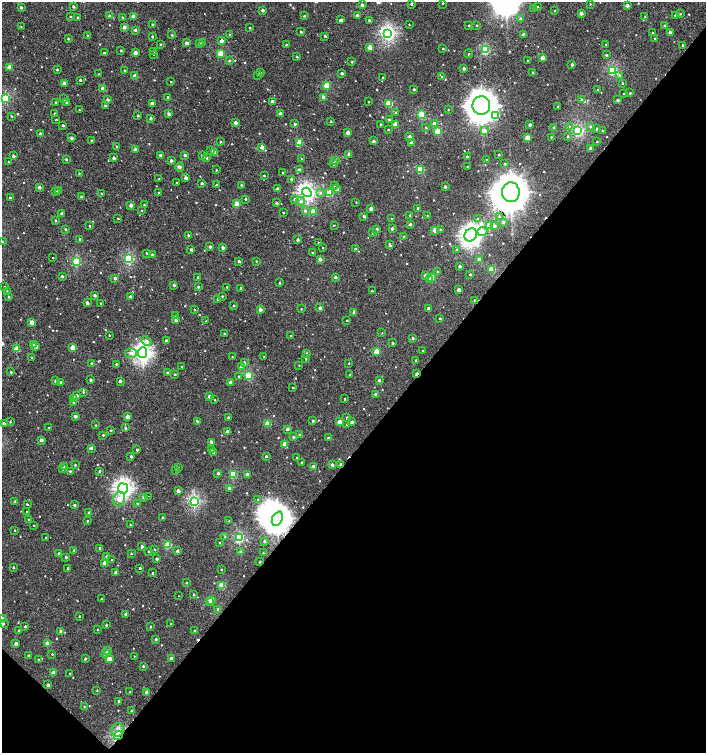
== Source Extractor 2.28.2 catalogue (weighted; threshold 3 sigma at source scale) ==
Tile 15 of 4 x 4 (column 3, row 4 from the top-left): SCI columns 2980-4386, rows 4-1505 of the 6023 x 6013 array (HDU 1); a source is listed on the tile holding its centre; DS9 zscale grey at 2 x 2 block average (1 PNG px = mean of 2 x 2 image px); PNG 708 x 755 px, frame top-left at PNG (2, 2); each listed source drawn as its Kron ellipse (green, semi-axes under 4 px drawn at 4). Shown black and unused: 42% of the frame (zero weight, under 2 of 3 exposures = <1% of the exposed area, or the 3 px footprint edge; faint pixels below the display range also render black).
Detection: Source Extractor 2.28.2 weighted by HDU 2 'WHT'; one run over the whole footprint, this tile lists its part. Background 0.00103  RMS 0.0032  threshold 0.0145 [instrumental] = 3 sigma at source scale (4.5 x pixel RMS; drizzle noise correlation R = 1.50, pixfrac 1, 0.0396/0.0396 arcsec/px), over >= 5 px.
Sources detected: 677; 3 inside a brighter object's white glare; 14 cosmic-ray / hot-pixel residue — neither listed nor drawn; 2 coinciding with a brighter row at this scale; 4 inside a brighter listed object's ellipse — not listed separately; of the other 654, all 500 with FLUX_AUTO >= 0.471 (the completeness limit of this list) listed and drawn (154 fainter detections not listed), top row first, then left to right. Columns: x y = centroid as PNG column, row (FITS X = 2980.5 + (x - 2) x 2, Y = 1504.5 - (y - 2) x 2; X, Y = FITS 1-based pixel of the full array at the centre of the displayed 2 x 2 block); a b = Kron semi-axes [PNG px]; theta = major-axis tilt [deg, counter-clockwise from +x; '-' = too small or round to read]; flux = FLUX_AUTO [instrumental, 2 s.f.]
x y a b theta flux
443 3 2 2 - 0.76
411 4 2 2 - 1.8
590 4 2 2 - 0.55
362 5 2 2 - 3.1
627 5 2 2 - 3.8
21 7 2 2 - 2.1
73 7 2 2 - 1.6
537 7 2 2 - 0.53
533 8 2 2 - 0.69
262 10 2 2 - 2.1
555 11 2 2 - 0.65
581 13 2 2 - 4
680 14 2 2 - 0.7
357 15 2 2 - 2.3
675 15 2 2 - 0.81
109 16 2 2 - 1.8
133 16 2 2 - 5.5
304 16 3 2 - 0.8
70 17 2 2 - 0.86
645 17 2 2 - 0.7
78 18 2 2 - 0.92
122 18 2 2 - 0.95
521 19 3 2 - 2
341 20 3 2 - 3.1
369 20 2 2 - 1.1
153 25 2 2 - 1.7
409 25 2 2 - 0.54
469 25 2 2 - 0.56
476 25 2 2 - 0.61
665 26 2 2 - 2.5
21 27 3 3 - 0.58
124 27 2 2 - 3.4
250 28 2 2 - 0.63
135 30 2 2 - 2.5
301 32 2 2 - 1.2
388 33 4 4 - 150
652 33 2 2 - 0.56
670 33 2 2 - 2.9
172 35 3 2 - 0.76
229 35 2 2 - 0.89
523 35 2 2 - 3.7
88 36 2 2 - 0.77
325 36 2 2 - 1.4
152 37 2 2 - 0.99
654 38 2 2 - 0.69
68 39 2 2 - 0.95
222 41 2 2 - 6.4
187 43 2 2 - 5.1
199 43 3 2 - 1.9
203 43 2 2 - 1.6
161 44 2 2 - 0.68
606 44 2 2 - 0.48
286 45 2 2 - 2.1
682 45 3 2 - 0.9
370 47 2 2 - 11
443 49 2 2 - 0.85
485 50 3 3 - 44
121 51 2 2 - 1.2
154 51 2 2 - 1.1
104 53 3 2 - 0.79
135 53 2 2 - 4.9
221 54 3 3 - 21
468 54 4 2 - 0.6
154 55 2 2 - 0.96
606 55 2 2 - 1.2
297 57 3 2 - 0.92
542 58 2 2 - 7.2
528 60 2 2 - 0.71
229 61 3 2 - 1.2
352 62 2 2 - 0.8
572 64 2 2 - 2.2
10 67 2 2 - 11
464 69 2 2 - 2.4
57 70 2 2 - 1.2
125 70 2 2 - 0.48
613 70 4 3 - 58
260 73 2 2 - 1.4
342 73 2 2 - 2.1
533 73 2 2 - 1.1
99 74 2 2 - 0.53
258 75 2 2 - 0.6
619 75 3 3 - 1.1
135 76 2 2 - 8.1
383 77 2 2 - 0.57
442 77 2 2 - 0.49
80 80 2 2 - 1.5
171 82 2 2 - 0.63
622 83 3 2 - 0.68
64 84 2 2 - 8.2
327 85 3 3 - 22
103 89 3 2 - 6.2
414 89 2 2 - 1.7
597 90 2 2 - 0.64
624 93 2 2 - 0.7
630 93 2 2 - 0.94
168 97 2 2 - 2
323 97 3 2 - 3.3
5 98 3 3 - 57
64 99 2 2 - 3.4
108 100 2 2 - 1.9
582 100 3 2 - 1.4
618 100 2 2 - 2.4
272 101 2 2 - 3.4
56 102 2 2 - 0.73
368 102 2 2 - 0.56
67 103 2 2 - 3.3
152 103 2 2 - 5.3
389 103 3 3 - 27
481 105 9 9 - 1400
105 106 2 2 - 1.7
558 107 2 2 - 0.88
80 110 2 2 - 0.72
448 110 2 2 - 0.58
280 113 2 2 - 4
396 113 3 2 - 1.3
55 114 2 2 - 2.2
169 114 2 2 - 3.2
421 115 3 3 - 40
12 116 2 2 - 0.73
138 116 2 2 - 1.4
496 116 3 3 - 18
151 118 2 2 - 1.6
56 119 2 2 - 1.5
389 120 2 2 - 1.9
331 122 2 2 - 0.58
235 123 2 2 - 4.8
435 123 2 2 - 6.9
295 124 2 2 - 1.7
381 124 2 2 - 1
396 124 2 2 - 11
63 125 2 2 - 1.3
530 125 2 2 - 2.6
569 126 3 3 - 0.77
554 127 2 2 - 0.89
591 127 3 2 - 1.9
426 128 3 2 - 0.69
597 129 3 2 - 1.5
388 130 2 2 - 0.57
602 130 2 2 - 0.71
438 131 3 3 - 26
484 131 2 2 - 4.8
578 131 4 3 - 51
40 133 2 2 - 1.8
348 133 2 2 - 7.1
568 136 3 3 - 0.86
410 137 2 2 - 3
551 137 2 2 - 0.61
72 138 2 2 - 2.9
528 138 3 2 - 12
92 141 2 2 - 1
374 141 2 2 - 2.4
220 142 2 2 - 0.89
300 142 3 3 - 18
597 142 3 2 - 0.69
411 143 2 2 - 5.1
117 146 3 3 - 0.67
262 147 2 2 - 6.9
590 148 2 2 - 3.1
135 149 2 2 - 5.3
211 150 3 3 - 1.4
214 152 2 2 - 6.4
349 154 2 2 - 3.4
160 155 2 2 - 1.8
185 155 2 2 - 2.6
202 155 3 2 - 0.79
499 155 2 2 - 1
13 156 2 2 - 2.6
467 156 2 2 - 1.1
114 158 2 2 - 3.2
206 158 3 2 - 1.8
66 159 2 2 - 1.2
301 159 2 2 - 0.74
171 160 2 2 - 2.6
335 160 3 2 - 0.56
486 160 2 2 - 0.47
8 162 2 2 - 0.57
333 164 3 3 - 1.2
505 164 2 2 - 1.1
180 167 4 4 - 1.1
467 167 2 2 - 0.89
420 169 3 3 - 32
216 170 2 2 - 0.63
299 170 2 2 - 3.3
79 173 2 2 - 0.62
283 173 2 2 - 0.73
264 176 2 2 - 0.85
186 178 2 2 - 3.5
159 179 2 2 - 0.61
291 179 2 2 - 1.1
177 183 2 2 - 1.1
202 183 2 2 - 1.2
216 185 2 2 - 1.5
241 185 2 2 - 0.73
334 185 3 2 - 0.52
39 187 2 2 - 2.3
445 187 2 2 - 2
277 188 2 2 - 1.5
337 189 3 2 - 2.4
59 191 2 2 - 3.4
56 192 2 2 - 2
307 192 5 4 - 190
511 192 10 9 - 2200
101 193 2 2 - 0.58
159 193 2 2 - 1.1
320 193 4 3 - 1.1
330 193 3 3 - 29
81 197 2 2 - 1.2
10 198 2 2 - 1.2
245 199 2 2 - 1.1
294 199 3 3 - 1.6
300 201 4 3 - 1.7
356 202 2 2 - 0.52
276 203 2 2 - 1.5
236 204 2 2 - 9.5
131 205 2 2 - 4.7
144 205 2 2 - 0.69
371 208 2 2 - 4.8
418 208 2 2 - 0.82
142 210 3 2 - 0.5
305 211 3 3 - 1.5
313 212 3 2 - 15
283 213 2 2 - 1.5
62 214 2 2 - 2.7
410 215 2 2 - 2.6
364 216 2 2 - 2.1
427 216 3 2 - 0.58
499 217 3 3 - 1.1
118 218 2 2 - 1.4
391 218 2 2 - 0.66
477 219 3 3 - 1.1
56 220 2 2 - 0.88
503 222 3 3 - 1.8
410 224 2 2 - 1.9
334 225 2 2 - 4.1
490 225 3 3 - 29
90 226 2 2 - 0.75
494 226 3 3 - 1.7
392 228 2 2 - 2
65 229 2 2 - 1.3
377 229 2 2 - 2.6
440 229 2 2 - 0.7
435 230 2 2 - 6.2
482 231 5 4 - 3
373 233 2 2 - 0.77
188 235 2 2 - 1.4
471 235 7 5 55 320
404 237 2 2 - 0.97
80 239 2 2 - 1.6
298 240 2 2 - 1.9
2 242 3 2 - 0.68
318 243 2 2 - 0.68
390 245 4 2 - 2.1
210 247 3 2 - 1.7
223 248 2 2 - 4.2
323 248 2 2 - 1.2
355 249 2 2 - 1.3
457 249 3 2 - 0.64
191 250 2 2 - 2.1
146 253 2 2 - 2.5
312 253 2 2 - 0.79
152 255 2 2 - 0.95
53 258 2 2 - 1.5
129 259 3 3 - 60
320 259 2 2 - 3.6
479 259 2 2 - 3.7
76 261 3 3 - 47
239 261 2 2 - 1.7
256 261 3 2 - 0.54
460 266 2 2 - 1.9
492 269 3 3 - 19
437 271 2 2 - 0.79
470 274 2 2 - 0.95
425 275 3 3 - 1.6
62 276 2 2 - 1.4
198 277 2 2 - 1.3
336 277 2 2 - 2.2
432 277 3 2 - 13
115 278 2 2 - 2.3
429 280 2 2 - 4.5
280 283 2 2 - 0.86
174 285 2 2 - 1.5
4 287 2 2 - 0.61
198 287 3 2 - 0.86
227 287 2 2 - 0.72
241 288 2 2 - 1.1
459 290 2 2 - 4.6
7 291 2 2 - 1
372 291 2 2 - 1.1
95 295 2 2 - 2.1
222 296 2 2 - 0.68
9 297 2 2 - 0.73
130 297 2 2 - 2.4
218 299 2 2 - 0.97
474 300 2 2 - 0.61
87 303 2 2 - 2.8
100 303 3 2 - 0.5
234 305 2 2 - 1.1
320 308 2 2 - 2.9
428 308 2 2 - 2
194 309 2 2 - 0.94
260 309 2 2 - 4.4
301 309 2 2 - 0.56
354 312 3 3 - 2.1
176 316 3 2 - 1
440 318 2 2 - 0.86
176 320 2 2 - 2.3
347 320 2 2 - 0.55
206 321 2 2 - 0.68
32 322 3 2 - 7
382 333 2 2 - 0.48
224 334 2 2 - 0.75
109 335 2 2 - 0.63
291 336 2 2 - 0.97
413 338 2 2 - 1.9
166 340 2 2 - 1.6
146 341 5 4 - 2.2
393 343 2 2 - 1.4
33 345 3 3 - 2.6
36 346 2 2 - 5.9
73 347 3 2 - 8.7
16 349 3 3 - 16
377 351 3 2 - 19
423 351 2 2 - 0.91
131 353 6 4 0 3.2
143 353 5 4 - 250
306 353 2 2 - 1.4
264 356 2 2 - 0.48
232 357 2 2 - 0.49
32 358 2 2 - 0.85
306 359 2 2 - 0.74
416 361 2 2 - 1.9
92 363 3 2 - 1.7
244 363 3 2 - 2.6
349 363 2 2 - 0.52
116 364 2 2 - 0.8
299 365 2 2 - 0.47
241 366 3 2 - 2.6
181 367 2 2 - 0.73
11 372 2 2 - 0.8
167 372 2 2 - 0.96
175 374 3 3 - 0.9
417 374 3 2 - 4.7
249 375 3 3 - 37
349 375 2 2 - 0.95
239 377 3 2 - 1.2
91 380 2 2 - 1.6
379 380 2 2 - 1.8
55 381 3 2 - 1.9
120 381 2 2 - 3.4
61 382 2 2 - 0.99
231 383 2 2 - 6.8
293 387 2 2 - 0.47
83 392 3 2 - 0.75
376 394 2 2 - 3
77 395 3 2 - 1.6
209 396 3 2 - 2.4
74 398 3 2 - 6.9
345 399 2 2 - 0.7
215 400 2 2 - 0.54
73 403 2 2 - 0.48
75 416 2 2 - 3.3
128 417 2 2 - 6.1
228 418 3 2 - 1.1
347 418 2 2 - 2.5
197 421 3 2 - 2
313 421 2 2 - 1.7
10 422 2 2 - 0.63
340 422 2 2 - 9.3
352 422 2 2 - 2.6
4 423 2 2 - 2.9
268 424 3 2 - 15
96 425 2 2 - 0.74
346 425 2 2 - 0.61
49 428 2 2 - 1.2
125 428 3 2 - 1.2
287 429 2 2 - 3.2
111 430 2 2 - 0.81
227 431 2 2 - 4.3
103 435 2 2 - 0.92
300 435 2 2 - 1.5
293 437 2 2 - 1.4
328 438 2 2 - 1.9
41 440 2 2 - 3.5
212 442 2 2 - 3.4
285 444 3 2 - 9.8
91 448 3 3 - 1.7
212 449 3 2 - 1.2
137 450 2 2 - 1.4
214 453 3 2 - 2.7
131 456 2 2 - 1.7
266 456 2 2 - 1.5
297 458 3 2 - 0.55
302 462 2 2 - 0.68
75 465 2 2 - 0.9
332 465 2 2 - 2.9
341 465 2 2 - 3.7
65 467 2 2 - 3.4
313 467 2 2 - 6.1
178 468 2 2 - 0.61
63 469 3 2 - 1.1
176 470 2 2 - 1.1
70 471 2 2 - 0.93
99 471 3 2 - 1
218 473 2 2 - 1.3
233 475 3 3 - 27
247 475 2 2 - 4.7
123 488 5 5 - 240
229 488 2 2 - 1.7
178 491 2 2 - 3.3
149 496 2 2 - 0.73
143 498 2 2 - 1.1
119 499 7 6 - 4.8
258 500 3 2 - 0.94
15 501 2 2 - 1.4
194 501 3 3 - 96
137 503 2 2 - 0.93
27 504 2 2 - 0.77
74 505 2 2 - 1.5
27 512 2 2 - 1.1
89 513 2 2 - 2.6
162 517 2 2 - 0.91
29 519 3 2 - 0.83
277 519 7 5 66 640
87 521 2 2 - 0.77
229 521 3 2 - 0.79
34 525 2 2 - 0.5
130 525 2 2 - 0.54
15 530 2 2 - 0.48
46 537 2 2 - 0.55
225 537 3 2 - 0.49
239 538 3 3 - 68
264 541 2 2 - 1
219 542 3 2 - 0.49
168 545 3 3 - 24
142 546 2 2 - 2.8
100 548 2 2 - 1.8
155 549 3 2 - 0.62
74 550 3 3 - 0.81
148 551 2 2 - 0.85
177 551 2 2 - 2.2
241 552 3 2 - 2.2
59 553 2 2 - 1.5
263 553 2 2 - 0.63
131 554 2 2 - 0.55
107 556 2 2 - 2.3
66 557 2 2 - 1.5
157 559 2 2 - 1.5
112 560 2 2 - 1.2
260 562 2 2 - 1.3
105 563 2 2 - 8.1
13 567 2 2 - 0.88
68 568 2 2 - 1.1
140 568 2 2 - 1.1
221 569 2 2 - 0.6
116 572 2 2 - 4.3
153 573 2 2 - 0.88
186 583 2 2 - 0.84
222 585 3 3 - 22
194 595 2 2 - 1.4
179 596 2 2 - 1.2
101 599 2 2 - 0.66
211 600 3 3 - 19
209 602 2 2 - 4.9
218 609 2 2 - 3.6
126 614 2 2 - 2.5
79 616 2 2 - 0.72
2 619 3 2 - 3.3
3 624 2 2 - 1.2
171 624 2 2 - 0.65
106 625 2 2 - 0.86
25 626 2 2 - 4.6
150 627 2 2 - 0.66
98 630 2 2 - 0.77
19 631 2 2 - 1.5
195 631 2 2 - 1.8
61 632 3 2 - 3.4
156 639 2 2 - 1.4
16 643 2 2 - 3
48 644 3 2 - 8.9
107 650 3 3 - 1.5
52 654 2 2 - 0.76
106 654 3 2 - 5.8
28 655 2 2 - 0.97
134 656 2 2 - 5.2
39 659 3 2 - 0.63
85 659 2 2 - 1.6
109 659 3 3 - 8.2
171 659 2 2 - 4.1
143 666 2 2 - 1.2
53 672 2 2 - 4.6
70 673 2 2 - 0.58
48 685 2 2 - 2
97 690 2 2 - 0.56
130 692 2 2 - 0.58
146 692 3 2 - 2.1
119 701 3 2 - 0.95
84 706 2 2 - 0.51
131 711 2 2 - 0.98
118 730 7 6 - 51
118 735 5 2 - 79
Overlapping masked pixels (flux is a lower limit): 4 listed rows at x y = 417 374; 341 465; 277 519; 118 735
Isophote crosses this tile's border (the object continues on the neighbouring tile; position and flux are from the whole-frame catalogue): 2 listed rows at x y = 2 242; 2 619